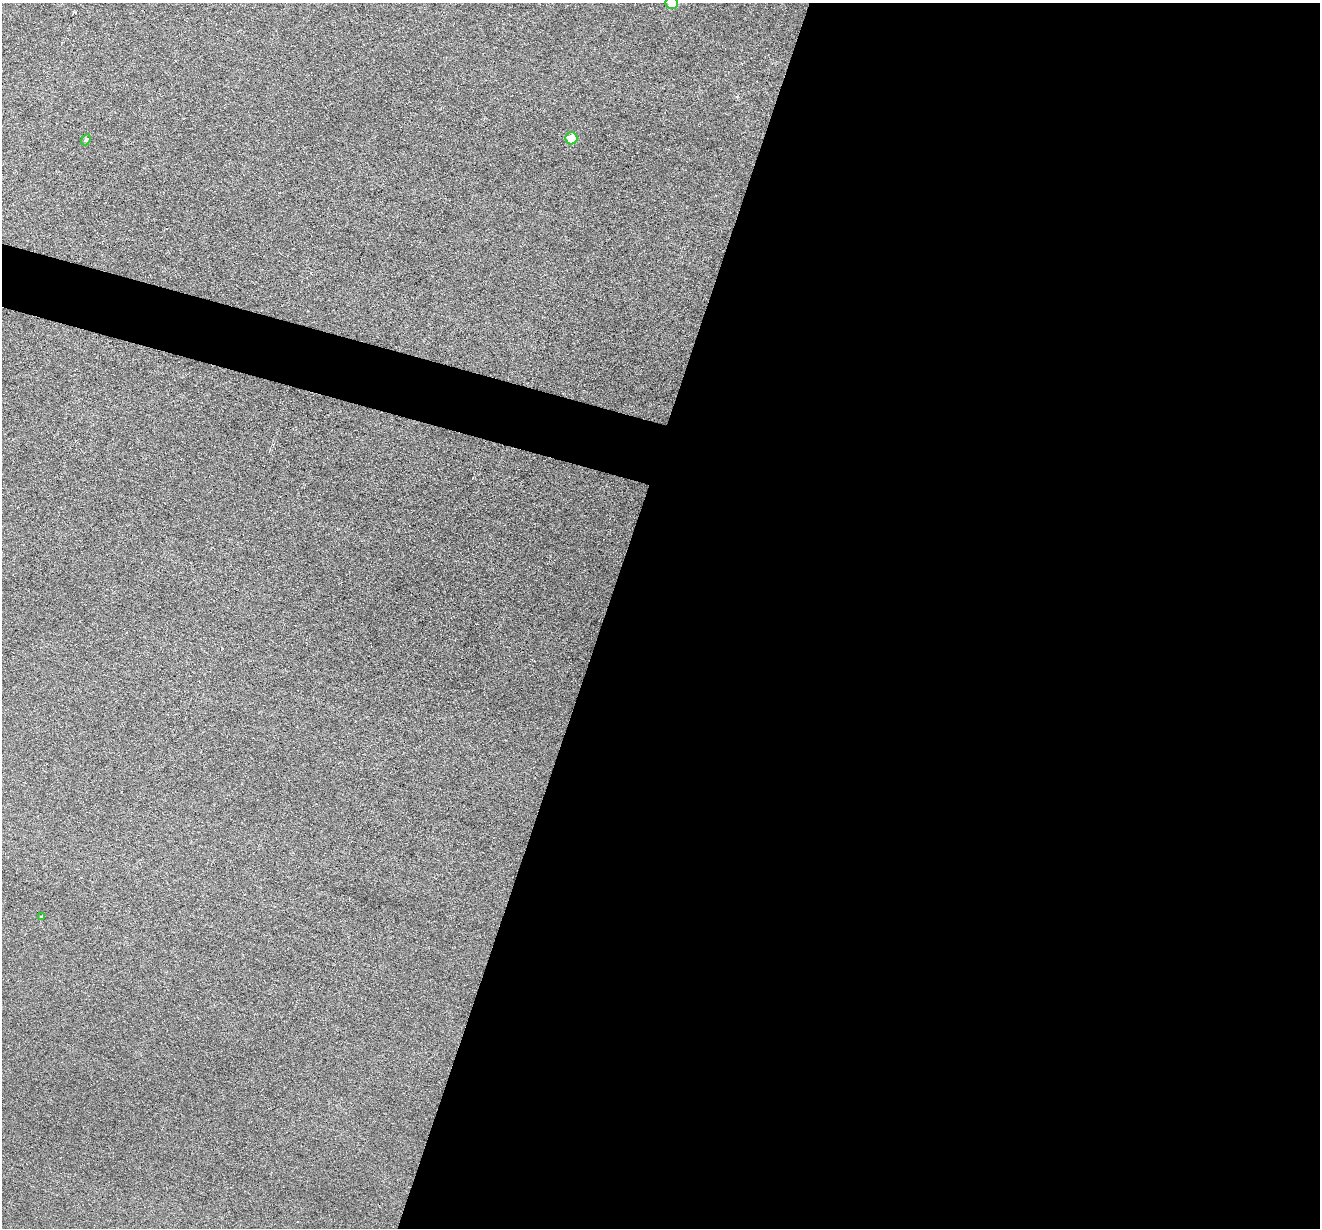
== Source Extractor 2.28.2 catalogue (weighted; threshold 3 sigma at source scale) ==
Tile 12 of 4 x 4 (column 4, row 3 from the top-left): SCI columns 3955-5272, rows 1358-2583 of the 5274 x 5295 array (HDU 1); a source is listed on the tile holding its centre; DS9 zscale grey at full resolution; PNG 1322 x 1230 px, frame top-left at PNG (2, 3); each listed source drawn as its Kron ellipse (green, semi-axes under 4 px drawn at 4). Shown black and unused: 57% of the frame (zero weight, under 3 of 6 exposures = <1% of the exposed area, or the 3 px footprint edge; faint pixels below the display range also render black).
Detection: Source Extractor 2.28.2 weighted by HDU 2 'WHT'; one run over the whole footprint, this tile lists its part. Background 0.0453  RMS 0.0056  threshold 0.0229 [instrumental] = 3 sigma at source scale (4.09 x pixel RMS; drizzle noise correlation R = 1.36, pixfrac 0.8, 0.05/0.05 arcsec/px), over >= 5 px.
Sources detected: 4; all 4 listed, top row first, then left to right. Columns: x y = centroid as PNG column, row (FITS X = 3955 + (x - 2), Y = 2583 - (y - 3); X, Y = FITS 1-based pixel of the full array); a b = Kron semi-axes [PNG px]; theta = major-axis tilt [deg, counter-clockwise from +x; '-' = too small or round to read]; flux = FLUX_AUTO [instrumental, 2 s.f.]
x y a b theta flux
672 3 6 6 - 8.8
571 138 6 6 - 8.1
86 140 6 4 67 0.75
41 917 4 3 - 0.55
Isophote crosses this tile's border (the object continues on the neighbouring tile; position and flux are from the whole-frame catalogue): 1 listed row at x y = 672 3